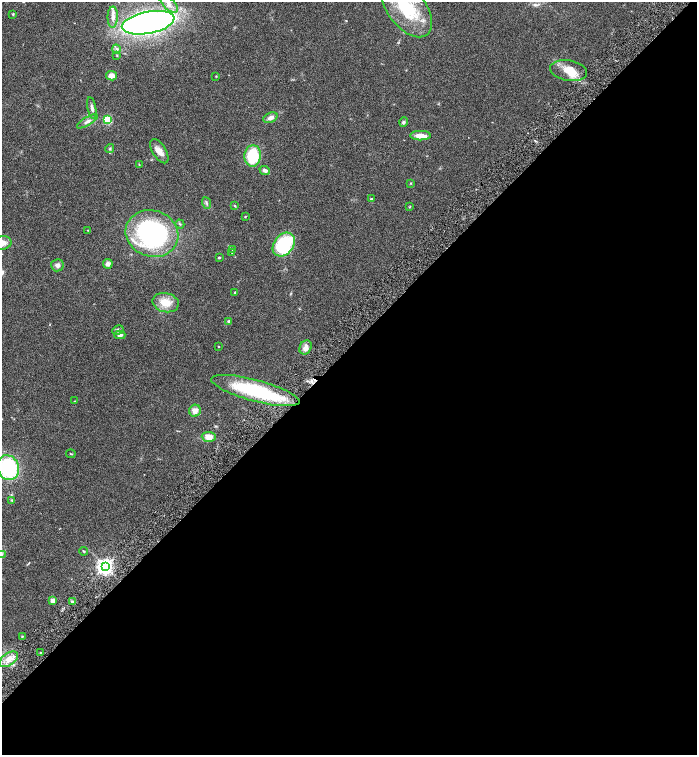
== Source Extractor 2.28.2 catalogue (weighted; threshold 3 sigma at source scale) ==
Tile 15 of 4 x 4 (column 3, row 4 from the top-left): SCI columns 3085-4474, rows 1-1506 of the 6026 x 6028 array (HDU 1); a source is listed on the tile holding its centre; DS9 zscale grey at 2 x 2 block average (1 PNG px = mean of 2 x 2 image px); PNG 699 x 757 px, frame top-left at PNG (2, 2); each listed source drawn as its Kron ellipse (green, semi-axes under 4 px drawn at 4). Shown black and unused: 54% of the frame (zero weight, under 4 of 8 exposures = <1% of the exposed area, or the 3 px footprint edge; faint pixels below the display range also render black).
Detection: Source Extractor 2.28.2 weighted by HDU 2 'WHT'; one run over the whole footprint, this tile lists its part. Background 0.0687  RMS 0.0044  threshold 0.0178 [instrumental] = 3 sigma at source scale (4.09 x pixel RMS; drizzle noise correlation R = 1.36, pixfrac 0.8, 0.05/0.05 arcsec/px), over >= 5 px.
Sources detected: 67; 1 cosmic-ray / hot-pixel residue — neither listed nor drawn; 7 inside a brighter listed object's ellipse — not listed separately; the other 59 listed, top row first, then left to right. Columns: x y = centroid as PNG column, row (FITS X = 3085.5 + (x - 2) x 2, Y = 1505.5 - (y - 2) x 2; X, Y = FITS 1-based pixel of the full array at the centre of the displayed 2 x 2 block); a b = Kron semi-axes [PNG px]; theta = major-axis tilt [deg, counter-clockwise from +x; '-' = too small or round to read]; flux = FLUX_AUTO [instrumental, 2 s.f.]
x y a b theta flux
168 3 12 5 -47 6.7
406 8 34 18 -52 57
13 14 3 3 - 0.89
113 17 10 5 89 5.2
148 23 26 11 11 470
116 49 4 4 - 1.9
117 55 3 2 - 0.6
569 71 19 10 -10 16
111 76 5 4 - 6.2
216 76 3 2 - 0.56
92 108 11 3 -79 3.3
270 118 7 5 22 4.2
107 120 3 3 - 66
87 121 12 4 30 3.9
404 122 5 3 - 1.6
420 136 10 5 0 8.2
110 149 4 3 - 1.3
159 151 13 6 -58 7.3
253 156 11 8 85 41
139 164 3 2 - 0.58
265 170 5 3 - 3.3
410 183 3 2 - 0.67
371 199 2 2 - 0.83
206 203 6 2 -71 1.5
235 206 3 2 - 0.69
410 206 4 2 - 0.5
245 216 3 2 - 0.75
180 224 5 3 - 1
88 230 3 2 - 0.57
152 234 27 23 -19 150
3 243 9 6 11 6.7
284 244 13 9 51 57
233 249 3 3 - 0.87
232 253 3 2 - 0.67
219 258 3 2 - 1.1
108 264 5 5 - 3.4
57 265 6 6 - 3.4
235 292 3 2 - 0.78
166 303 13 9 -13 15
228 321 4 3 - 1.3
118 330 6 4 27 2.3
120 335 5 4 - 3.1
219 346 2 2 - 0.49
306 347 7 6 - 5.5
255 390 45 10 -15 85
75 401 2 2 - 0.31
195 411 6 5 - 6.6
209 437 7 5 -3 9.1
71 454 5 2 - 0.78
8 468 12 10 -70 98
12 500 3 3 - 0.81
84 551 4 2 - 0.91
2 554 3 2 - 0.82
105 567 4 4 - 430
53 601 3 2 - 11
72 602 4 3 - 1.3
22 636 3 2 - 0.61
40 653 2 2 - 0.63
9 659 10 6 36 8.7
Isophote crosses this tile's border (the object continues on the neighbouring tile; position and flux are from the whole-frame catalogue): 4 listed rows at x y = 168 3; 406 8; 3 243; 8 468